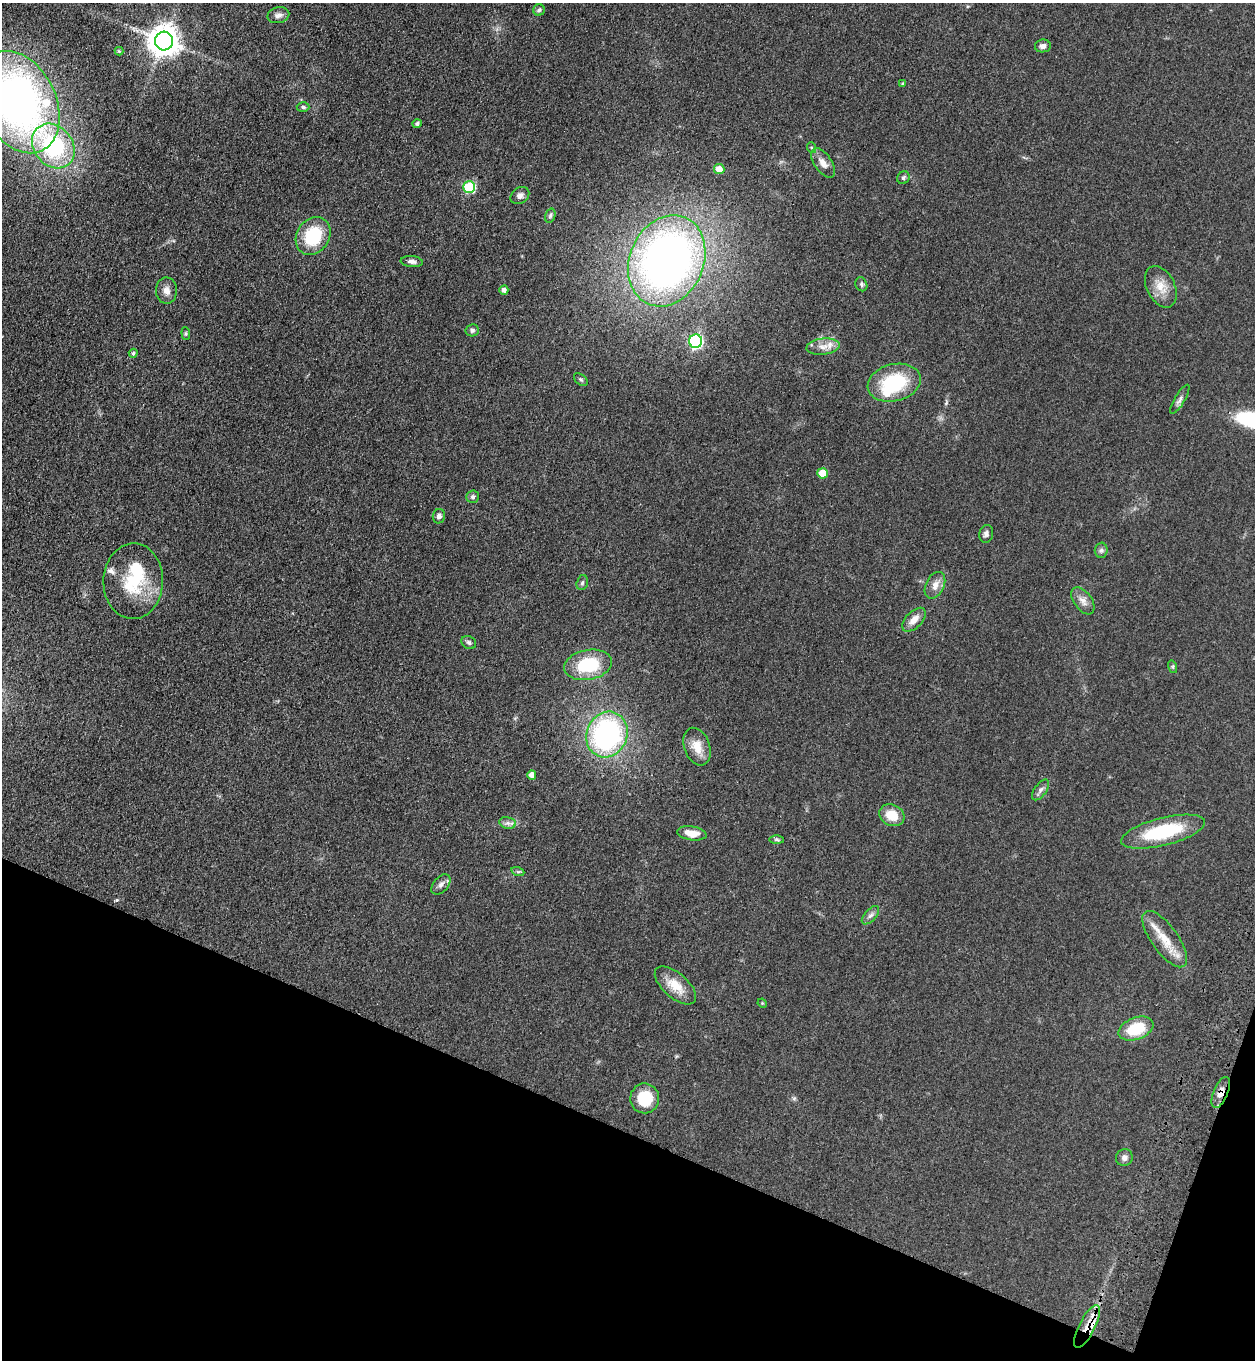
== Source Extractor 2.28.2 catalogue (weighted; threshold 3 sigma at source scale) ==
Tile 15 of 4 x 4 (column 3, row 4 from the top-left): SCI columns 2887-4139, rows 54-1411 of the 5644 x 5536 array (HDU 1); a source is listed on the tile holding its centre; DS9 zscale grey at full resolution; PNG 1257 x 1362 px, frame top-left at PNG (2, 3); each listed source drawn as its Kron ellipse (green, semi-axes under 4 px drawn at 4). Shown black and unused: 18% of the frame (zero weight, under 3 of 4 exposures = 6% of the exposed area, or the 3 px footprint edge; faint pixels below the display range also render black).
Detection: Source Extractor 2.28.2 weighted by HDU 2 'WHT'; one run over the whole footprint, this tile lists its part. Background 0.0772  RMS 0.0071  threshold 0.0318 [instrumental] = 3 sigma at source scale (4.5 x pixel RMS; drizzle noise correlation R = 1.50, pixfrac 1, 0.05/0.05 arcsec/px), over >= 5 px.
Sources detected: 70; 5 inside a brighter listed object's ellipse — not listed separately; the other 65 listed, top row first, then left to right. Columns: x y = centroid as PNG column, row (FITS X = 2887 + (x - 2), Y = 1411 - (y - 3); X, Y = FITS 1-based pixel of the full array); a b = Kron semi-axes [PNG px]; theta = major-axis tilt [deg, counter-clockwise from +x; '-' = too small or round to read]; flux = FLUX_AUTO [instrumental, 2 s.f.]
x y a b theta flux
539 10 6 5 - 1.2
278 15 11 8 13 3.5
164 41 9 9 - 1100
1043 46 8 6 10 3.2
119 51 4 4 - 0.84
903 84 4 4 - 1
19 102 54 37 -64 340
303 107 6 4 -3 1.3
417 124 4 4 - 1.5
53 146 24 19 -52 75
812 148 5 3 - 0.82
823 163 17 8 -55 5.7
719 169 5 5 - 8
903 178 7 6 - 1.4
469 187 6 6 - 59
520 196 10 7 36 3
550 216 7 5 73 1.3
313 236 20 16 58 35
667 261 47 37 66 410
412 262 11 5 -6 2.6
861 284 7 5 -68 1.5
1161 287 22 14 -64 11
504 290 4 4 - 2.8
167 291 13 10 -87 4.8
472 330 6 6 - 1.6
186 334 6 4 -85 0.97
696 341 6 6 - 120
823 347 17 8 7 5.8
133 353 4 4 - 1.2
581 380 8 5 -40 1.3
894 383 27 18 14 43
1180 399 16 5 59 2.6
822 473 5 5 - 13
473 497 6 6 - 1.9
439 516 7 6 - 2.8
986 534 9 7 77 2.2
1101 550 7 6 - 1.9
133 581 38 30 89 39
582 583 8 5 73 1.5
935 585 14 9 63 5.5
1083 601 15 8 -54 4.9
914 620 15 8 46 6.2
469 642 8 6 -31 1.8
588 665 24 15 10 36
1173 667 6 4 -72 1
607 735 23 20 67 130
697 747 19 13 -70 10
532 775 5 4 - 5.8
1041 790 12 6 54 2.5
892 815 13 10 -27 13
508 823 8 6 -10 2.4
1163 832 43 14 14 48
692 833 15 7 -9 8.7
777 840 7 4 -1 1.1
518 872 7 4 -19 1.2
441 884 12 7 49 3.2
870 915 11 6 48 2.4
1165 939 33 13 -54 16
675 985 25 12 -41 13
762 1003 5 4 - 0.66
1136 1029 18 11 20 26
1221 1092 16 7 68 5.8
645 1098 15 14 - 22
1124 1158 8 8 - 2.9
1087 1327 23 8 63 12
Overlapping masked pixels (flux is a lower limit): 2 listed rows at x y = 1221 1092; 1087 1327
Isophote crosses this tile's border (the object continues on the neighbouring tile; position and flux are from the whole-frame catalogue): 1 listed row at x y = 19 102